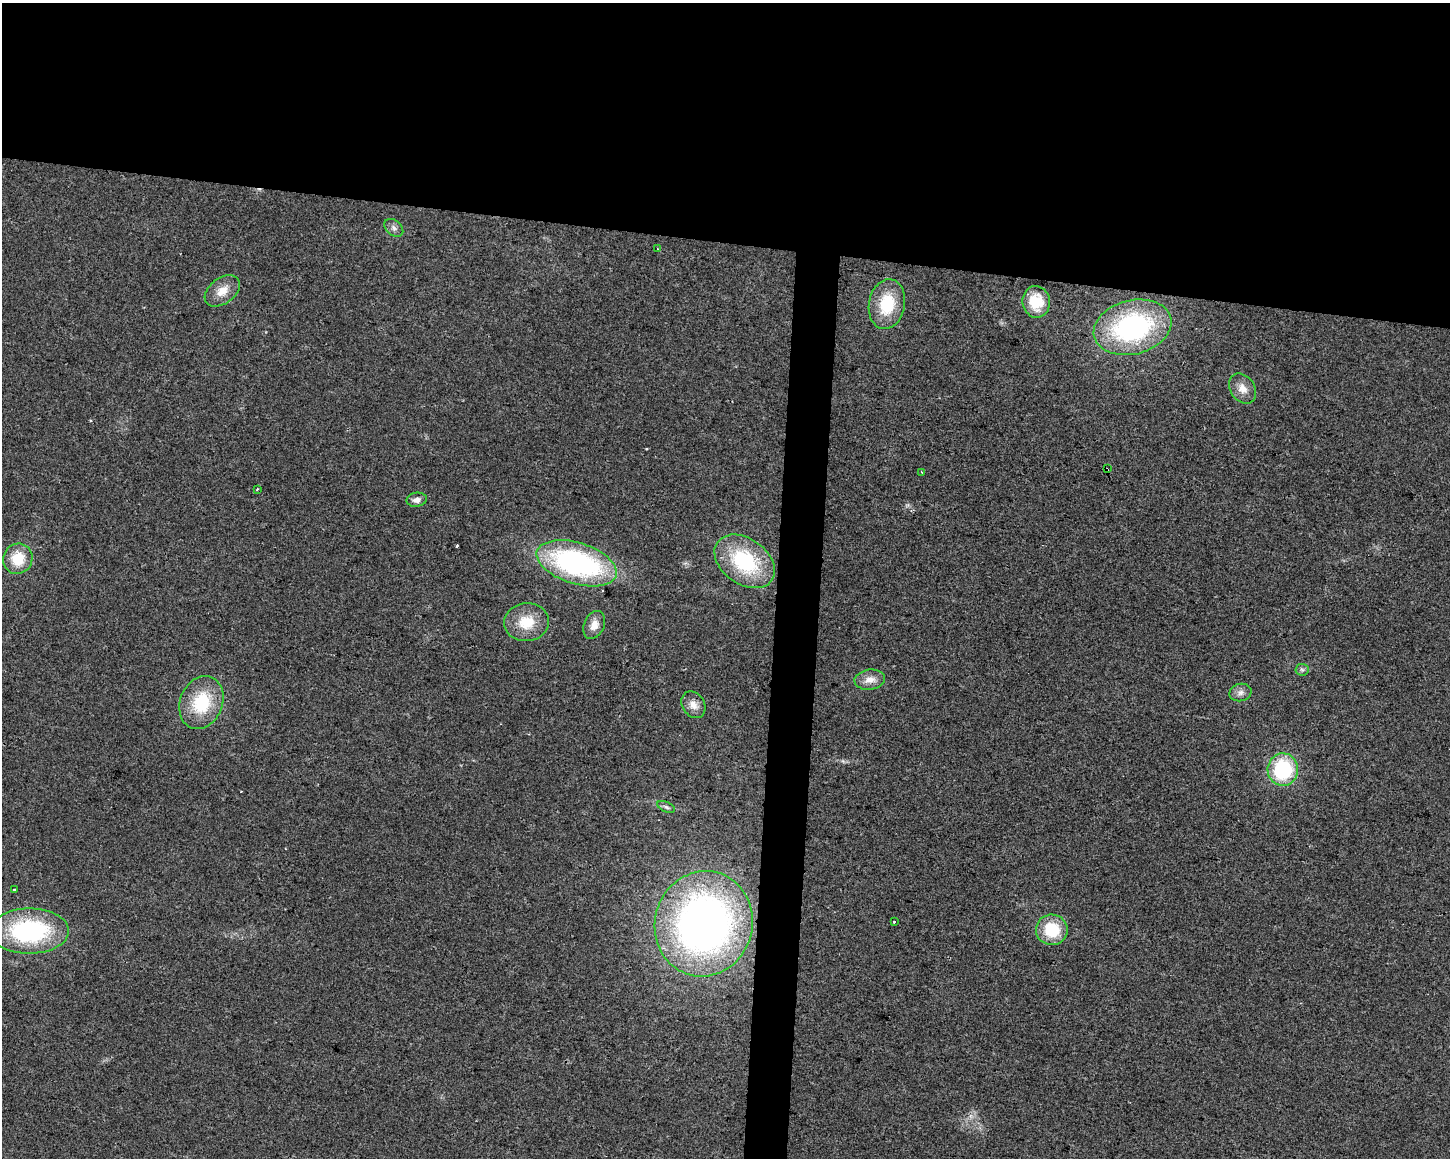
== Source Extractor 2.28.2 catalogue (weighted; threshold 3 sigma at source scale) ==
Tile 2 of 3 x 4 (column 2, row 1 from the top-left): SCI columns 1734-3181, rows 3467-4622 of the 4858 x 4630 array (HDU 1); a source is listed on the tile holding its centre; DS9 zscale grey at full resolution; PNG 1452 x 1160 px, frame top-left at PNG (2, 3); each listed source drawn as its Kron ellipse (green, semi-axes under 4 px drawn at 4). Shown black and unused: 23% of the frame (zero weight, under 2 of 3 exposures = <1% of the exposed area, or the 3 px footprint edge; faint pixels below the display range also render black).
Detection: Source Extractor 2.28.2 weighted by HDU 2 'WHT'; one run over the whole footprint, this tile lists its part. Background 0.0467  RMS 0.0067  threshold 0.0301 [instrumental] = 3 sigma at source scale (4.5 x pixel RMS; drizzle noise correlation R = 1.50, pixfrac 1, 0.0396/0.0396 arcsec/px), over >= 5 px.
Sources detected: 30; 2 cosmic-ray / hot-pixel residue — neither listed nor drawn; the other 28 listed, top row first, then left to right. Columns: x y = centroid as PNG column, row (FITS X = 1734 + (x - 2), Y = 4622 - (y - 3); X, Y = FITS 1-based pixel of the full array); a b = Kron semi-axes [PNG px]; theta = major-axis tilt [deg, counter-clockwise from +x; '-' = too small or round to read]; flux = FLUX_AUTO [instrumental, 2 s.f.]
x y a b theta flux
394 228 11 7 -41 2.7
657 249 3 2 - 1.3
222 291 20 12 37 9.9
1036 302 16 13 -82 15
887 304 25 18 79 29
1133 327 40 27 14 110
1242 388 16 12 -54 7.3
1107 469 3 2 - 1.8
922 472 4 3 - 0.62
257 489 3 3 - 0.74
417 500 10 7 10 3.3
18 559 15 14 - 18
745 561 33 23 -36 59
577 563 41 20 -17 150
527 622 22 19 6 18
594 625 14 10 66 6.2
1302 670 6 6 - 1.5
870 680 15 10 8 6.6
1240 692 11 8 14 3.6
201 703 27 21 67 34
693 705 14 11 -56 6.2
1283 770 16 15 - 55
666 807 9 5 -25 1.6
14 890 3 2 - 0.65
894 922 3 3 - 1
704 924 53 49 75 390
1052 930 16 15 - 25
29 931 39 22 0 88
Overlapping masked pixels (flux is a lower limit): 1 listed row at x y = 1107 469
Isophote crosses this tile's border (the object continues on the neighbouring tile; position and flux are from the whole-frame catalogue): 1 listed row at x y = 29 931